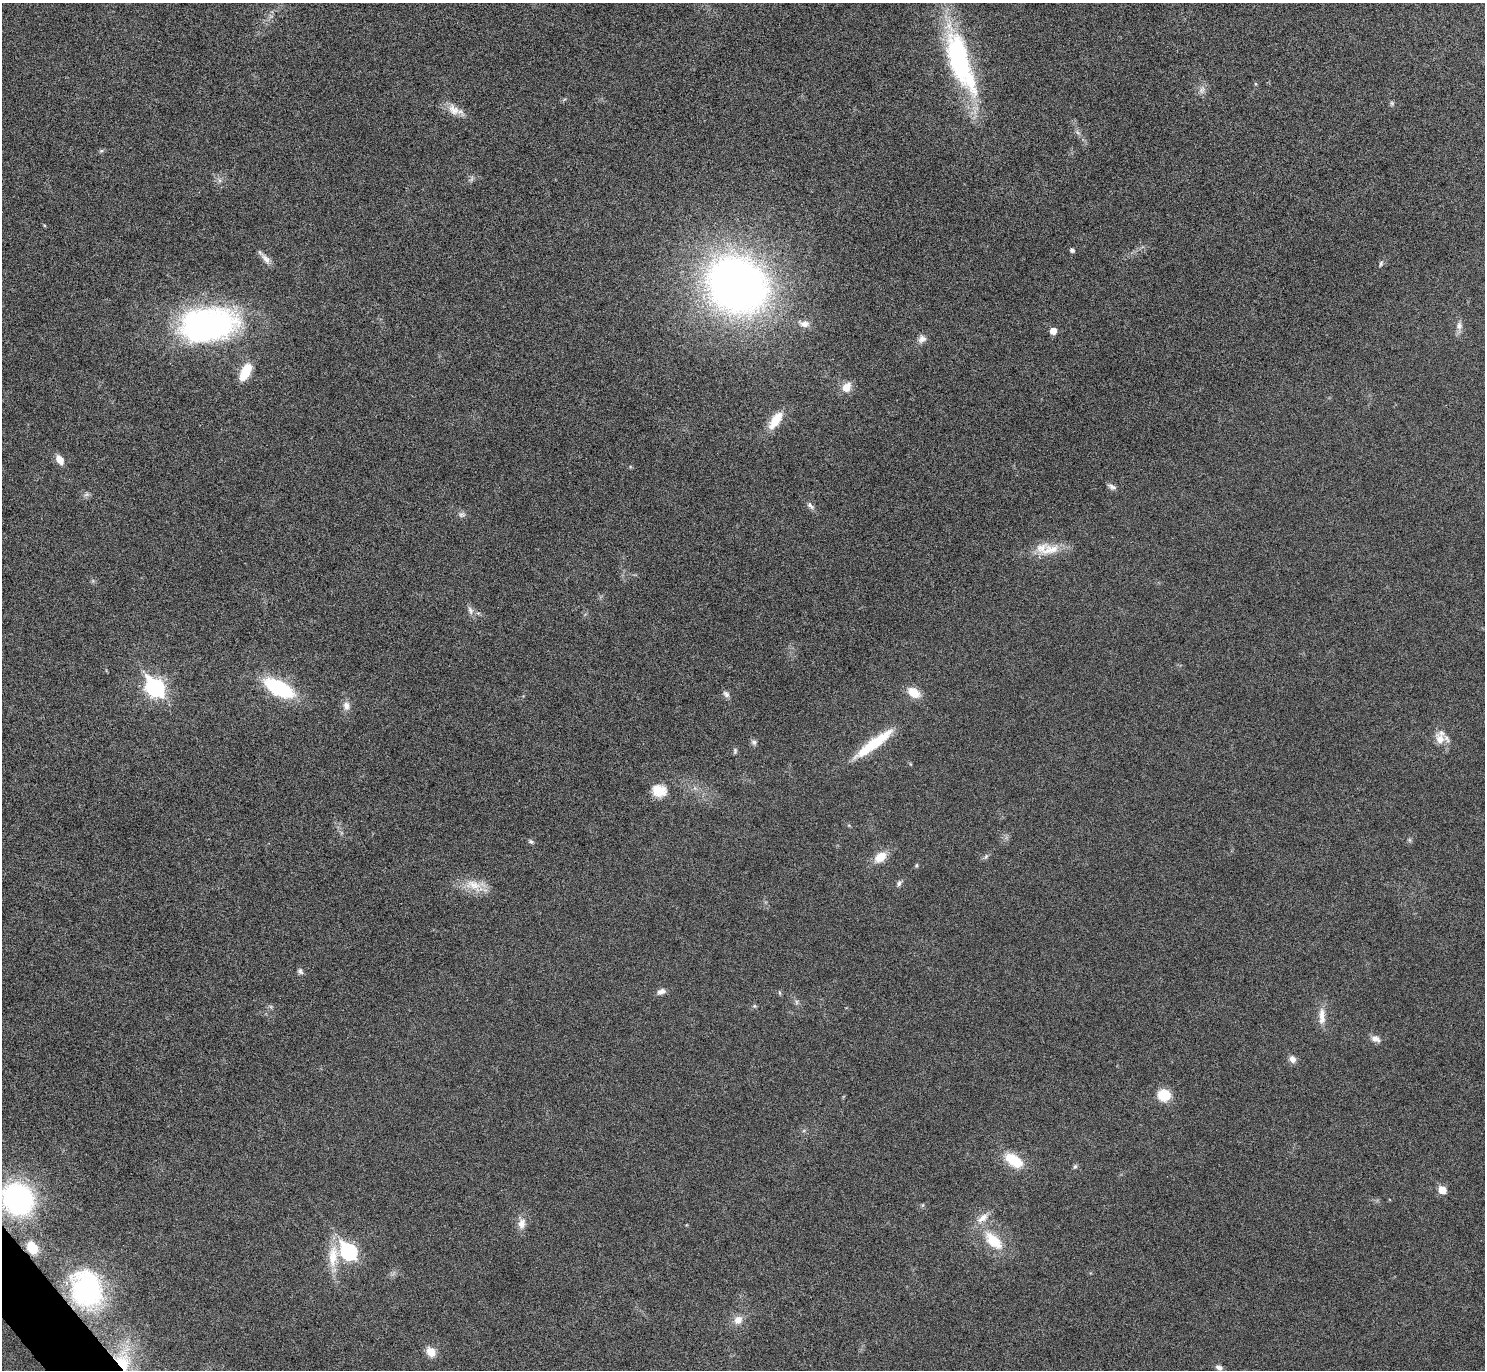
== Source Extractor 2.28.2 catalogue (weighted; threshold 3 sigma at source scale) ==
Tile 7 of 4 x 4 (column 3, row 2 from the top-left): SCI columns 2989-4471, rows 2914-4281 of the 5961 x 5953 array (HDU 1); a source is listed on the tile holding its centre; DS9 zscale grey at full resolution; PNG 1487 x 1372 px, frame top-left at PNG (2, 3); no overlay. Shown black and unused: <1% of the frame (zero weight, under 5 of 9 exposures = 2% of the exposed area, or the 3 px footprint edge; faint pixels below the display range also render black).
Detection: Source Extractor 2.28.2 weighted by HDU 2 'WHT'; one run over the whole footprint, this tile lists its part. Background 0.0516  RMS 0.0041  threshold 0.0167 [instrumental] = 3 sigma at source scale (4.09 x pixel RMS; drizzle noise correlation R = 1.36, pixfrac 0.8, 0.05/0.05 arcsec/px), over >= 5 px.
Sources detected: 72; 1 too faint to see at this stretch — not listed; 2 inside a brighter listed object's ellipse — not listed separately; the other 69 listed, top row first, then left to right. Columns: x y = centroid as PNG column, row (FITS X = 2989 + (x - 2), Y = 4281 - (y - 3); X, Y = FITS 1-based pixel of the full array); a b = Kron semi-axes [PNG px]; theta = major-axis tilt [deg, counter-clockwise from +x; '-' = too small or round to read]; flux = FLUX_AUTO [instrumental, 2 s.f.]
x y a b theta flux
960 61 76 22 -71 67
1255 84 5 4 - 0.41
1202 90 12 8 70 1.9
1392 103 7 5 -46 0.69
453 110 24 11 -34 4.6
1078 132 8 4 -45 0.85
101 151 6 4 18 0.57
471 179 11 4 58 0.85
219 180 7 4 -71 0.82
44 225 4 3 - 0.36
1072 250 4 4 - 1.2
266 259 18 7 -49 2.4
1381 264 8 5 73 0.73
737 285 54 46 -36 270
207 324 61 34 7 100
804 324 15 9 -13 2.8
1459 326 13 9 89 2.2
1053 331 5 5 - 4.2
922 339 11 9 47 2.1
245 372 18 8 64 11
847 387 13 10 56 4.4
775 420 25 10 54 8
60 460 12 7 -59 3.4
1112 487 12 6 -28 1.3
810 506 13 6 -49 1.4
462 514 11 7 3 1.3
1050 550 34 13 17 8
470 610 13 7 -72 1.7
155 687 9 7 -48 130
279 688 26 12 -28 36
914 693 14 9 -34 6.2
726 694 11 7 -43 1.3
346 706 12 9 -88 2.5
1440 739 19 12 -63 4.4
754 742 8 7 - 1.1
874 743 52 11 36 17
735 751 9 5 83 0.76
659 791 18 15 -11 6.6
1409 840 7 4 -89 0.64
531 841 8 5 -30 0.77
880 857 13 9 37 6.7
986 857 8 5 69 0.81
916 865 6 4 62 0.48
899 883 8 5 52 1.1
474 885 27 15 -19 7.6
300 971 9 6 -60 1.1
661 992 12 7 20 1.9
780 993 6 4 -71 0.48
796 1002 7 4 -89 0.74
754 1006 6 5 - 0.58
1322 1016 25 8 -89 4.3
1375 1039 12 8 -16 2.1
1292 1059 10 8 -57 1.9
1164 1095 12 12 - 9
1013 1160 25 13 -34 11
1075 1166 7 5 62 0.7
1442 1190 6 5 - 7.8
18 1199 30 27 -45 73
982 1218 19 9 38 3.8
522 1224 15 10 77 3.3
993 1241 27 14 -44 12
32 1248 12 9 -56 8.6
348 1251 9 7 -50 92
333 1256 34 14 85 10
87 1289 38 30 -72 57
738 1320 11 10 - 3.5
431 1352 11 9 -53 4.6
123 1362 27 19 -66 16
1219 1367 9 6 -40 1.4
Overlapping masked pixels (flux is a lower limit): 3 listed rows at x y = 32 1248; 87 1289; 123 1362
Isophote crosses this tile's border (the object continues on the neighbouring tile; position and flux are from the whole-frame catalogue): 1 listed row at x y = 18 1199